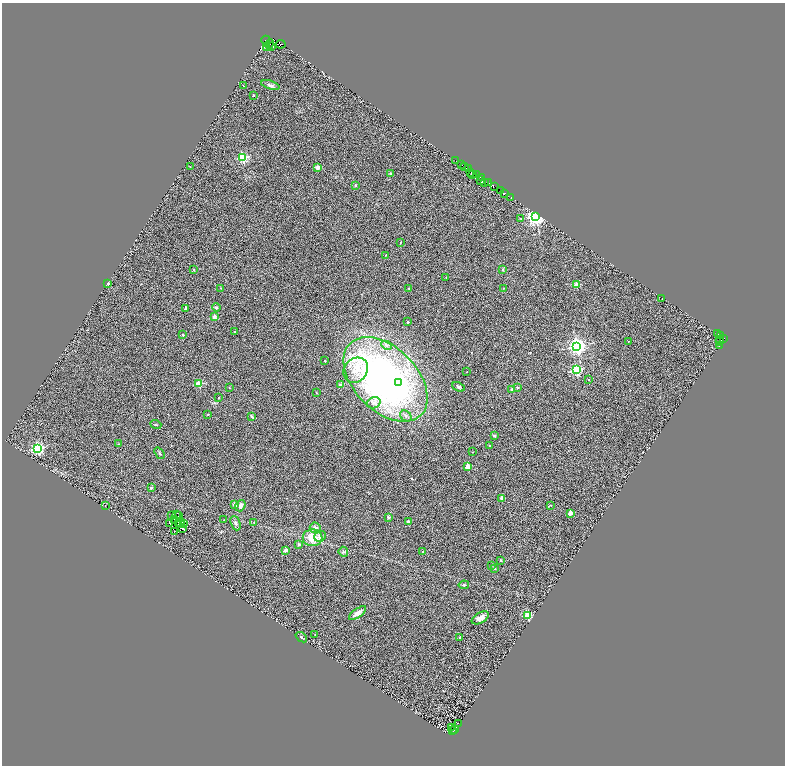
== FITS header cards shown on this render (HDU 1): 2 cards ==
NAXIS1  =                 1566
NAXIS2  =                 1527

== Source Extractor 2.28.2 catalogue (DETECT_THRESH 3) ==
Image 1566 x 1527 px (HDU 1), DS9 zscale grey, zoomed out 1/2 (1 PNG px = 2 x 2 image px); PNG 787 x 768 px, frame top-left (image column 2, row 1526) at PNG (2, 3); each listed source drawn as its Kron ellipse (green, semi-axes under 4 px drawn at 4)
Background 0.434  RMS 0.5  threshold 1.5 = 3 sigma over >= 5 px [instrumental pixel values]
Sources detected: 159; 33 cannot appear on this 1/2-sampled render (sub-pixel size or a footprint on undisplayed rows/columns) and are neither listed nor drawn; the other 126 listed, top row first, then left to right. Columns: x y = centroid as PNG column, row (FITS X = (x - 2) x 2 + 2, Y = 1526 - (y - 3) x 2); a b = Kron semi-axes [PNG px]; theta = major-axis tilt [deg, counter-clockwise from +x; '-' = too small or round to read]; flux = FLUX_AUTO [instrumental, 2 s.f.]
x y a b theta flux
266 40 4 2 - 660
269 44 5 2 - 16
281 44 5 3 - 360
272 46 3 2 - 320
266 48 2 1 - 44
270 85 9 4 -17 300
243 86 2 1 - 29
253 95 2 2 - 240
243 158 3 3 - 9100
456 161 3 1 - 130
461 165 3 2 - 3900
190 167 4 2 - 50
317 167 2 2 - 1300
464 167 2 1 - 410
468 169 3 2 - 1500
471 172 4 2 - 1000
391 173 2 2 - 210
472 175 2 1 - 230
477 175 2 1 - 560
481 178 2 2 - 1500
481 181 2 1 - 89
484 182 3 2 - 69
488 183 3 2 - 330
355 185 2 2 - 460
495 186 2 1 - 320
500 190 2 1 - 870
504 193 3 2 - 290
511 197 2 1 - 72
535 216 4 3 - 64000
521 218 3 3 - 66
400 242 3 2 - 46
386 255 2 2 - 68
194 270 3 2 - 78
503 270 4 3 - 110
446 277 2 2 - 50
108 284 2 2 - 860
577 285 2 2 - 2000
220 288 3 2 - 43
409 288 3 2 - 100
504 288 2 2 - 32
662 298 2 1 - 160
216 307 4 4 - 190
186 308 2 2 - 620
214 317 2 2 - 960
408 322 2 2 - 250
234 332 2 2 - 240
718 334 2 2 - 220
183 335 2 2 - 450
720 336 2 1 - 220
723 338 3 3 - 700
720 340 4 1 - 430
628 341 2 2 - 78
720 341 2 2 - 310
386 345 6 4 -26 200
577 346 4 4 - 51000
719 346 2 1 - 27
325 361 2 2 - 170
356 370 13 11 45 1400
576 370 3 3 - 11000
467 372 2 1 - 44
386 379 50 32 -45 42000
589 379 2 2 - 140
399 382 3 3 - 1800
199 384 3 3 - 3200
340 385 2 2 - 480
458 387 7 4 -23 190
518 387 3 2 - 93
229 388 3 2 - 49
512 389 2 2 - 520
316 393 3 2 - 46
219 398 2 1 - 62
374 403 7 5 17 370
208 415 2 2 - 92
252 416 4 2 - 160
406 416 6 5 - 270
156 425 5 3 - 110
494 436 2 2 - 510
119 444 3 2 - 61
489 445 2 2 - 160
38 448 4 3 - 19000
473 452 2 1 - 41
159 453 6 4 -54 140
468 467 2 2 - 3200
151 488 3 3 - 140
502 498 2 2 - 1300
234 504 2 2 - 1000
551 505 2 2 - 61
105 506 2 1 - 29
240 506 6 4 54 460
570 513 2 2 - 1700
171 515 2 1 - 29
177 515 3 1 - 35
178 515 3 1 - 48
388 517 3 3 - 140
174 520 2 1 - 36
224 520 2 1 - 22
408 521 4 3 - 180
180 522 4 3 - 99
254 522 2 2 - 99
178 523 2 1 - 43
236 523 7 4 -69 210
170 524 2 1 - 41
183 524 2 1 - 25
315 528 5 5 - 410
183 529 3 2 - 68
175 531 2 1 - 25
320 536 6 5 - 390
312 538 10 8 -2 1700
299 545 2 2 - 630
286 550 2 2 - 1200
343 552 5 4 - 180
423 552 2 2 - 110
500 560 2 2 - 230
492 565 3 2 - 56
494 568 4 3 - 98
464 585 5 4 - 140
357 613 10 4 35 600
527 615 3 3 - 6100
480 618 9 5 29 580
315 634 2 2 - 34
301 637 6 3 -38 120
459 638 2 2 - 170
458 723 2 1 - 22
451 727 2 1 - 31
454 729 2 1 - 160
453 731 2 1 - 0.7
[33 sub-pixel or undisplayed-footprint detections neither listed nor drawn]